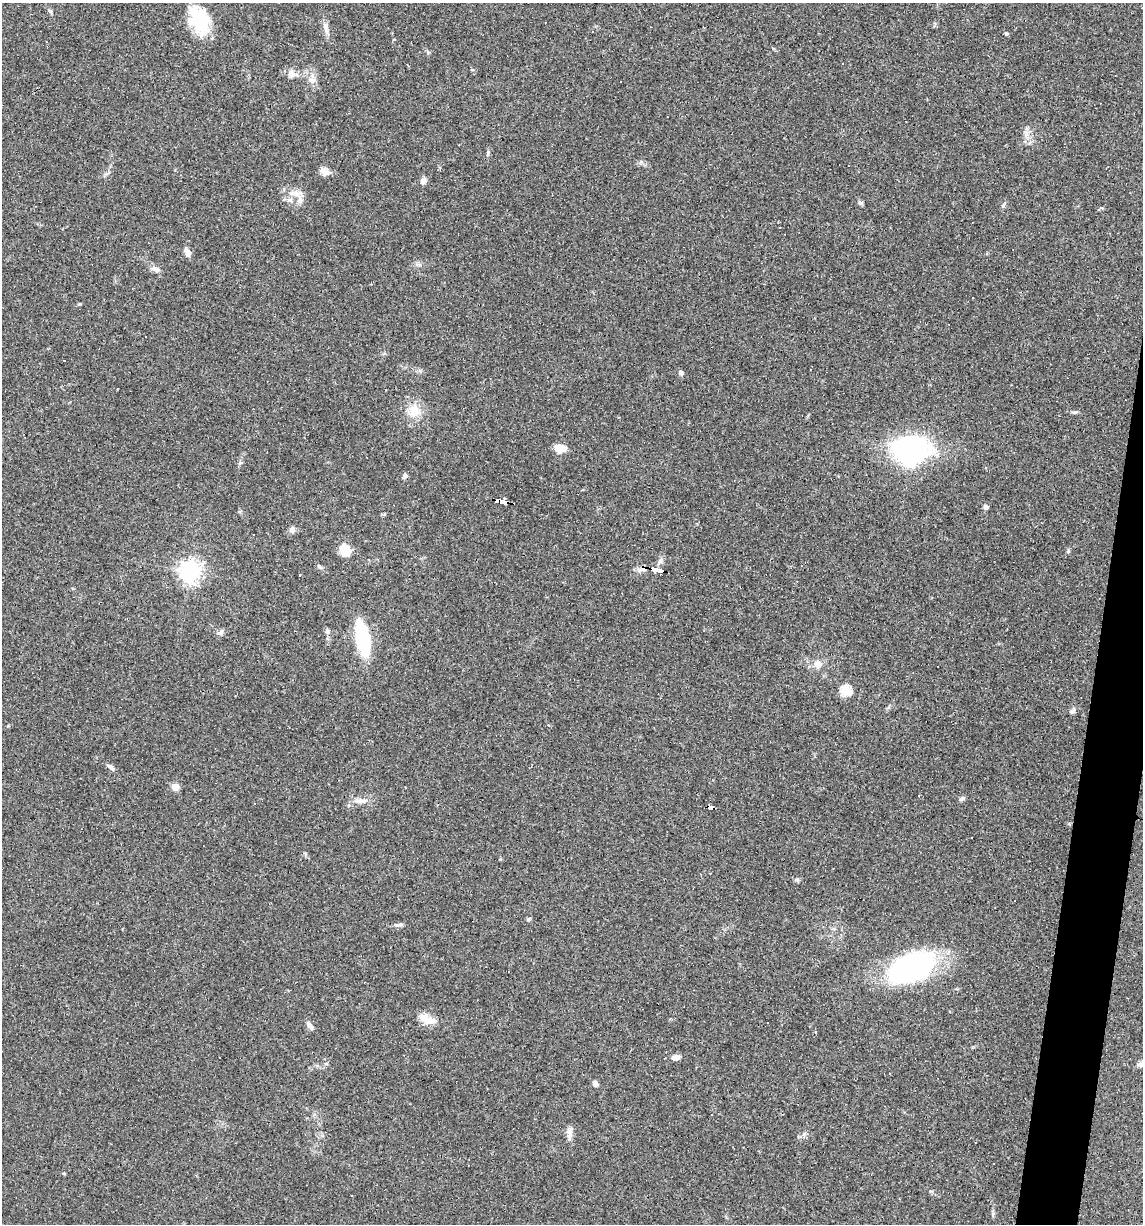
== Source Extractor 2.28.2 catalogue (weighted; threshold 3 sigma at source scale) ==
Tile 10 of 4 x 4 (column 2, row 3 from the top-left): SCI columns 1254-2394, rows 1223-2444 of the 4907 x 4887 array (HDU 1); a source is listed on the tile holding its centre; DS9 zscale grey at full resolution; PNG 1145 x 1226 px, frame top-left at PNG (2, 3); no overlay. Shown black and unused: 3% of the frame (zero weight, under 3 of 4 exposures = <1% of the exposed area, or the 3 px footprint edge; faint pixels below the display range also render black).
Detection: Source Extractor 2.28.2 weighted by HDU 2 'WHT'; one run over the whole footprint, this tile lists its part. Background 0.0582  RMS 0.0049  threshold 0.022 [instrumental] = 3 sigma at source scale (4.5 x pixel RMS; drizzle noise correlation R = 1.50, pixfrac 1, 0.05/0.05 arcsec/px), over >= 5 px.
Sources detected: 60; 5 cosmic-ray / hot-pixel residue — not listed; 2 inside a brighter listed object's ellipse — not listed separately; the other 53 listed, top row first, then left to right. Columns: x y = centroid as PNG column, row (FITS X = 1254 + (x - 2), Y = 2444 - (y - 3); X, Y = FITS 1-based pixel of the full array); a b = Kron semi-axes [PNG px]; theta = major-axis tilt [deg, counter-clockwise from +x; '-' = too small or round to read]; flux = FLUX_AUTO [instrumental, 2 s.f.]
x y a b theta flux
199 20 28 17 -70 26
325 26 11 6 -75 2.2
1006 34 6 4 -63 0.68
842 64 3 3 - 1.9
291 73 10 9 - 2.7
312 80 9 7 -1 2
621 81 3 3 - 0.93
488 153 9 4 79 0.89
325 172 13 8 -16 3
423 181 9 7 76 1.9
294 193 19 7 1 4.2
860 202 6 4 -1 0.79
187 252 10 6 -65 2.6
155 269 14 5 -19 1.8
146 337 3 2 - 0.59
64 360 3 2 - 0.44
811 370 3 2 - 0.5
681 373 5 5 - 1.6
414 411 19 15 87 7.8
561 448 12 8 -8 6
911 450 32 26 8 87
405 475 7 6 - 1.2
502 501 13 4 -13 140
985 507 4 4 - 1.9
292 529 9 7 -28 1.5
254 535 2 2 - 0.43
345 550 14 12 -53 7.5
1068 551 6 4 73 0.6
190 571 7 7 - 260
658 571 12 3 -12 160
299 575 3 2 - 0.68
327 631 6 5 - 1.1
221 632 8 6 39 1.4
362 638 22 8 -78 59
818 664 10 10 - 3.4
846 691 6 5 - 29
1072 711 8 5 31 1.2
111 767 12 5 -41 1.3
175 787 6 6 - 4.8
918 796 2 2 - 0.42
962 798 9 5 29 1
361 801 19 6 -3 3.2
254 804 3 3 - 1.1
710 808 7 4 -17 52
797 880 7 5 -11 0.84
398 925 11 4 2 1.2
911 967 40 23 24 110
427 1019 22 10 -30 5.7
310 1026 12 5 -54 1.7
675 1057 10 6 16 2.4
1142 1064 13 6 16 2.2
595 1083 5 5 - 2.1
570 1132 16 7 87 2.8
Overlapping masked pixels (flux is a lower limit): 3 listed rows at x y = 502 501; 658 571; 710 808
Isophote crosses this tile's border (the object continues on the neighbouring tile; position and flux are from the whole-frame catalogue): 1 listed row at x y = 1142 1064
Unlisted compact peaks at least as high as the median listed source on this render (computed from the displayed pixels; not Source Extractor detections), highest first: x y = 804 1134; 1003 206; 1075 412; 50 11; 326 1064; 528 919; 80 304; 1025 132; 993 1213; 240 463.